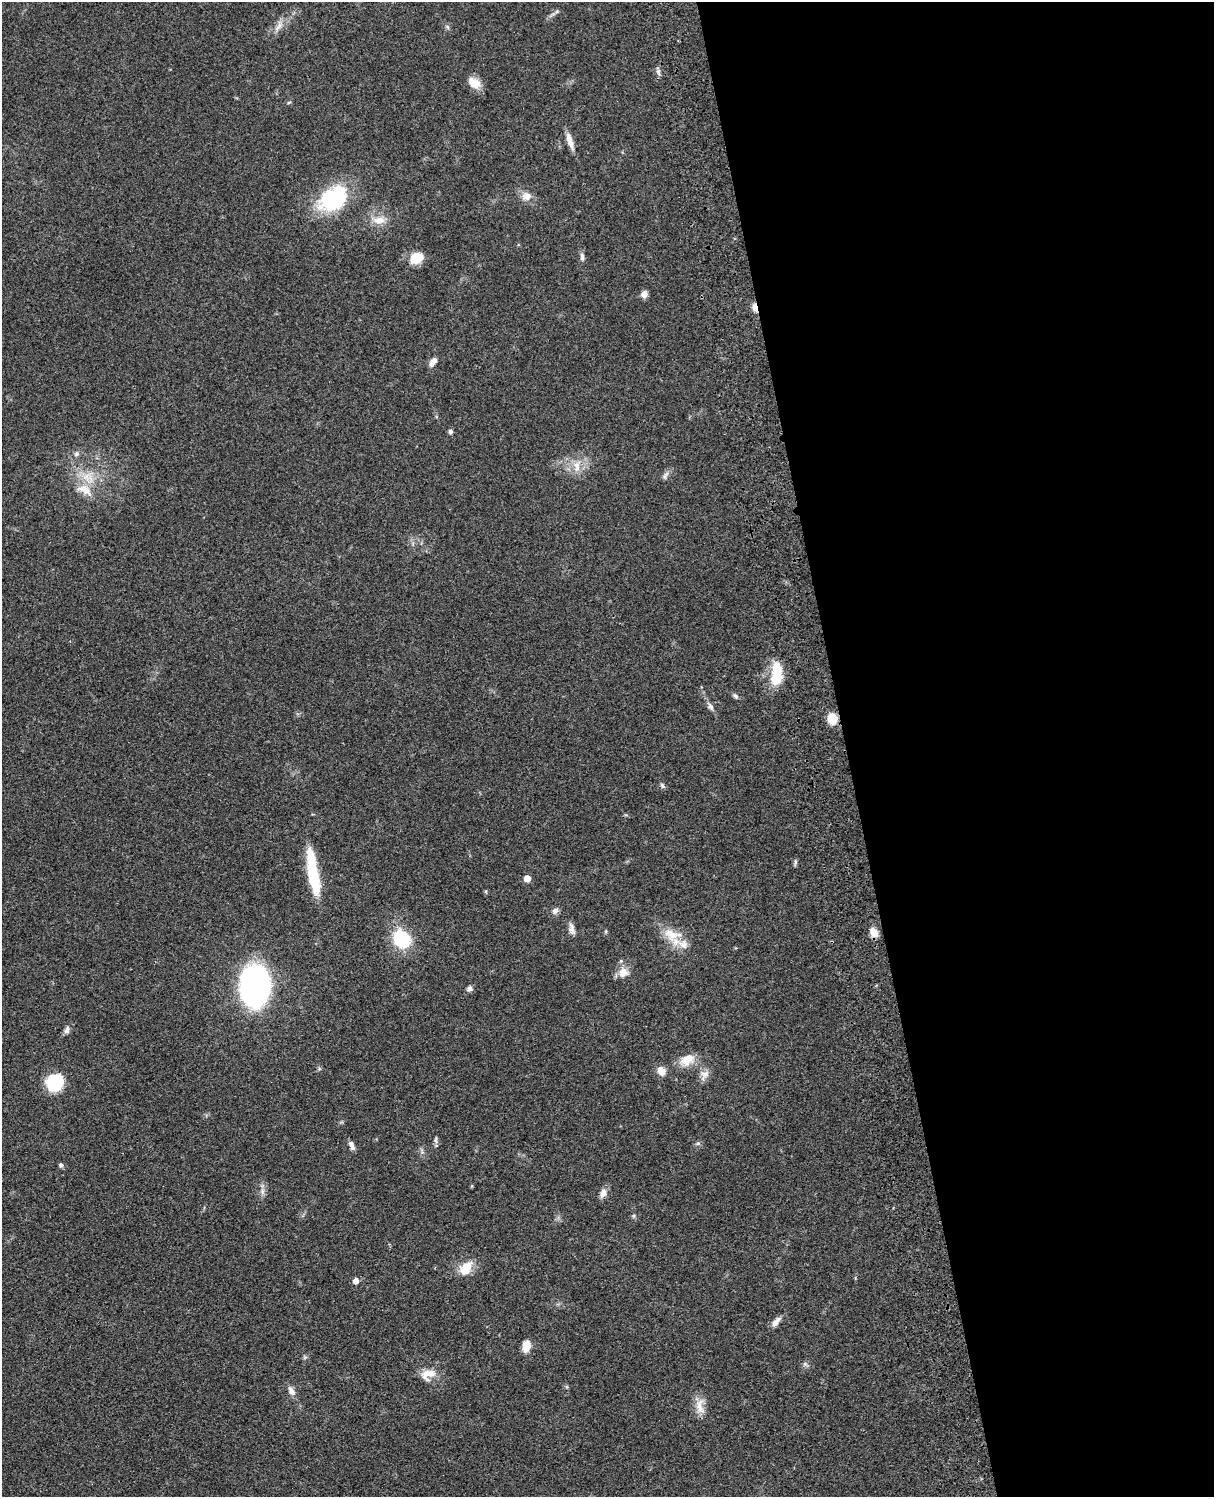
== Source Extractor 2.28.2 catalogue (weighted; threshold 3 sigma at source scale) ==
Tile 8 of 4 x 3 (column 4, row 2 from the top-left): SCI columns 3758-4969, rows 1773-3267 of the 5087 x 4926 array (HDU 1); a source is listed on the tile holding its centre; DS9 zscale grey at full resolution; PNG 1216 x 1499 px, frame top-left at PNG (2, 2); no overlay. Shown black and unused: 30% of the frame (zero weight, under 3 of 4 exposures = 6% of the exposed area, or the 3 px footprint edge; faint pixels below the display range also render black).
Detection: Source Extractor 2.28.2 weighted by HDU 2 'WHT'; one run over the whole footprint, this tile lists its part. Background 0.0806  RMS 0.0058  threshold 0.0262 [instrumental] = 3 sigma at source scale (4.5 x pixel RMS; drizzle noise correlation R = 1.50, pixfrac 1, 0.05/0.05 arcsec/px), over >= 5 px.
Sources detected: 60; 1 inside a brighter object's white glare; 1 cosmic-ray / hot-pixel residue — not listed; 1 inside a brighter listed object's ellipse — not listed separately; the other 57 listed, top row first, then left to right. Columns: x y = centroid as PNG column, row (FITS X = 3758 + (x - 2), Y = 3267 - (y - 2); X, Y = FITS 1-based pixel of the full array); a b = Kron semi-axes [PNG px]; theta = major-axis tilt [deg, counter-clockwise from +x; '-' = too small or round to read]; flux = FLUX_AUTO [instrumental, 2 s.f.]
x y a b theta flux
279 26 15 5 56 3.3
448 27 6 4 -70 0.94
658 72 10 5 -85 1.8
474 83 15 10 -35 7.7
289 102 6 3 19 0.63
570 141 21 6 -71 5.3
526 196 11 11 - 4.9
333 198 37 26 33 47
379 220 19 10 3 6.7
417 257 13 10 20 14
582 257 11 5 -86 1.8
644 294 7 7 - 3.4
755 308 10 6 -75 3.6
433 362 13 6 56 3
450 431 6 5 - 1.3
76 454 8 6 22 1.5
577 466 18 9 88 6
665 475 13 4 54 1.9
86 476 15 12 79 8.5
85 490 24 12 -28 9.6
776 674 29 13 86 16
735 696 8 5 -45 1.2
711 707 11 6 -61 2.2
832 719 8 7 - 15
662 785 9 4 -63 1.1
795 862 8 4 82 1.1
314 875 44 12 -78 26
527 878 5 5 - 7.2
555 911 8 7 - 2.3
572 929 15 7 -79 2.9
874 932 10 7 -55 5.8
672 935 26 16 -14 12
402 939 10 8 -51 53
623 973 14 13 - 5.4
255 986 26 19 89 200
469 989 7 6 - 1.9
67 1030 11 6 75 2.1
687 1060 20 13 28 8.7
661 1071 11 9 -52 4.7
705 1075 16 10 54 4
55 1083 14 12 41 35
436 1139 10 4 90 1.3
698 1143 7 4 18 0.94
352 1146 12 5 -67 2.3
61 1165 6 6 - 1.1
262 1191 8 6 83 2.1
603 1193 12 8 65 3.5
634 1216 6 4 -73 0.83
466 1268 20 13 52 9.3
356 1281 5 5 - 4.1
776 1322 15 6 52 3.4
526 1346 13 8 78 5.5
305 1357 7 4 19 0.88
805 1364 6 6 - 1.3
428 1374 21 14 20 8.1
291 1391 13 7 -57 3.6
700 1406 24 11 -84 6.7
Overlapping masked pixels (flux is a lower limit): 1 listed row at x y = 755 308